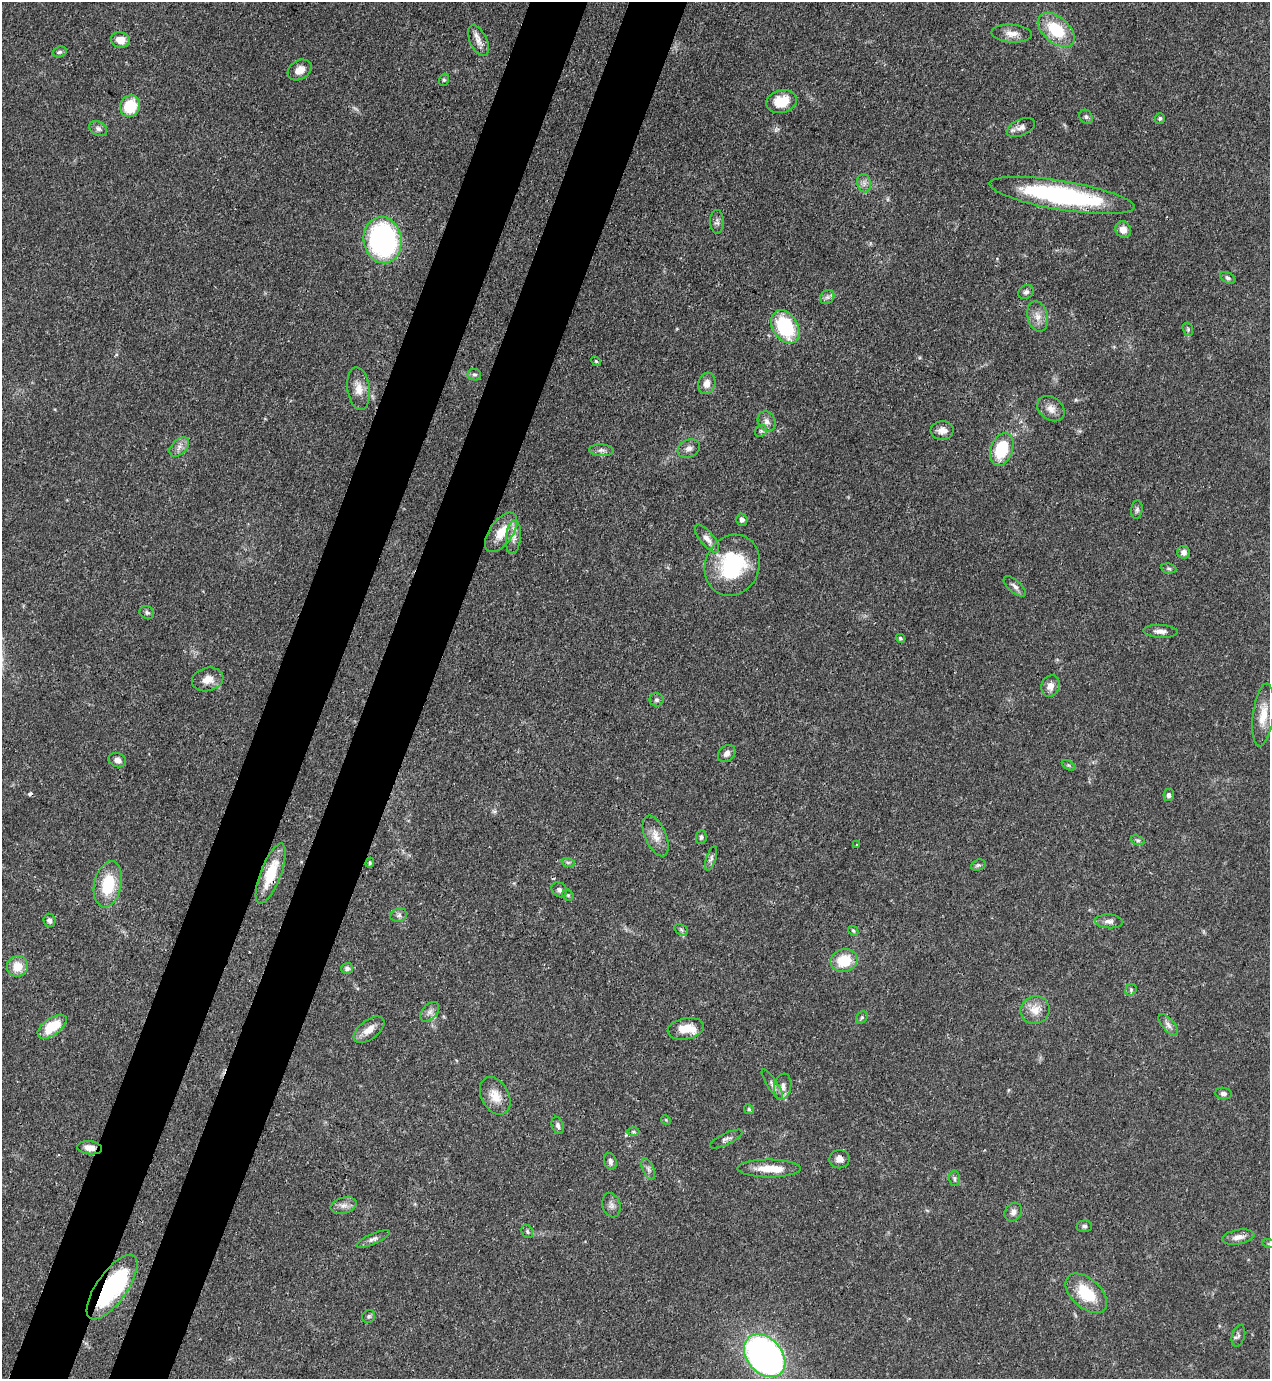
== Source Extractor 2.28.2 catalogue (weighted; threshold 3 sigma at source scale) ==
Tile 7 of 4 x 4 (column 3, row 2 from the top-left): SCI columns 2757-4024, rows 2793-4169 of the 5646 x 5587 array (HDU 1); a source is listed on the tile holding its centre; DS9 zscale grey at full resolution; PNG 1272 x 1381 px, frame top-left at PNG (2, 2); each listed source drawn as its Kron ellipse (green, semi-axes under 4 px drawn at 4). Shown black and unused: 9% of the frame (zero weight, under 3 of 4 exposures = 7% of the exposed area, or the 3 px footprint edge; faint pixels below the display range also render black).
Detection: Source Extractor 2.28.2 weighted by HDU 2 'WHT'; one run over the whole footprint, this tile lists its part. Background 0.071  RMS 0.0036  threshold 0.0161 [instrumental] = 3 sigma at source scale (4.5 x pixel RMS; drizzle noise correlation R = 1.50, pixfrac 1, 0.05/0.05 arcsec/px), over >= 5 px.
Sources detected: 117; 2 cosmic-ray / hot-pixel residue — neither listed nor drawn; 3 inside a brighter listed object's ellipse — not listed separately; the other 112 listed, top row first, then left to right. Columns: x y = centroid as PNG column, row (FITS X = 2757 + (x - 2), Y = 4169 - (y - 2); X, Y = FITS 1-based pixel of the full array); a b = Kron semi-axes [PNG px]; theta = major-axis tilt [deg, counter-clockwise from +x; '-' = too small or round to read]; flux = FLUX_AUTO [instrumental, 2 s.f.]
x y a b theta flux
1056 30 21 13 -40 16
1012 34 20 9 -3 3.3
120 40 9 7 -12 4.2
478 40 16 8 -64 2.7
59 52 7 5 17 0.69
300 70 13 9 31 2.9
444 80 6 5 - 0.6
781 102 16 11 14 9.1
130 106 11 10 - 12
1086 117 7 6 - 0.91
1160 118 5 5 - 0.64
1021 127 15 8 22 2.2
98 128 9 7 -30 1.3
864 183 9 6 -78 1.5
1062 195 73 14 -9 58
717 222 12 7 -89 1.4
1123 230 8 7 - 3.4
383 240 23 19 -81 68
1228 278 8 5 -29 0.79
1026 292 8 6 34 1.1
827 297 8 6 44 1.1
1038 316 15 10 -76 3.2
785 327 18 12 -59 24
1188 329 7 5 -71 0.6
596 361 5 4 - 0.48
474 375 7 5 -11 0.76
707 383 11 8 73 3
359 389 21 11 -82 4.4
1051 409 15 11 -36 3.1
767 421 10 8 -63 1.9
942 430 11 9 3 2.7
761 431 6 5 - 0.66
179 447 11 7 45 2
689 449 11 8 24 1.9
1002 449 17 11 70 17
601 450 12 6 -3 1.3
1137 510 9 5 82 0.89
742 520 6 5 - 1.2
501 532 22 11 55 7.1
513 537 17 7 84 2.6
707 539 17 7 -51 2.4
1184 552 6 6 - 1.5
732 565 31 27 66 29
1169 568 8 5 -7 0.68
1015 586 14 6 -41 1.5
147 613 7 6 - 0.84
1160 631 17 6 -3 2.1
900 638 4 4 - 0.6
208 679 16 11 13 3.7
1050 686 11 9 70 2.7
657 700 7 7 - 0.96
1263 715 31 10 83 6.7
727 754 10 7 44 1.5
117 760 9 7 -23 1.6
1068 765 7 4 -31 0.55
1169 795 6 5 - 0.94
656 836 21 10 -67 4.3
701 837 7 5 81 0.76
1138 840 7 4 -18 0.59
857 845 3 3 - 0.36
711 858 12 5 72 1.1
568 862 7 4 -19 0.66
370 863 5 4 - 0.49
978 865 7 5 19 0.74
271 874 32 10 69 12
108 884 23 13 78 15
559 890 8 7 - 1.3
568 895 6 5 - 0.57
399 915 8 6 15 1.2
49 920 7 6 - 1
1109 921 14 7 -4 1.7
681 930 7 5 -32 0.73
853 931 5 4 - 0.5
844 961 13 11 15 11
17 966 10 10 - 5.9
347 968 6 5 - 1.1
1131 990 6 5 - 0.65
1035 1010 15 13 28 4.6
430 1012 11 7 48 1.7
862 1017 7 5 55 0.65
1168 1025 13 6 -50 1.6
52 1027 17 8 35 10
686 1029 18 10 10 5.8
369 1030 18 9 37 4
772 1084 18 5 -57 1.6
783 1087 13 8 80 2.4
1223 1093 8 5 -8 1.2
495 1096 20 13 -61 5.5
749 1109 5 4 - 0.48
666 1120 5 4 - 0.43
558 1125 9 6 -72 1.1
633 1132 6 4 -1 0.65
726 1139 18 6 26 1.4
90 1148 12 6 -7 3
839 1159 10 9 - 1.9
610 1161 9 6 -71 1.2
769 1168 32 9 0 7
648 1169 11 5 -67 1.2
954 1178 7 6 - 0.81
344 1205 13 8 15 2.1
611 1205 12 9 -74 1.8
1013 1212 10 8 54 1.7
1084 1226 7 6 - 0.92
527 1231 7 5 -62 0.81
1238 1237 16 7 9 2.6
373 1239 18 5 24 1.5
1269 1244 7 4 -18 0.57
112 1287 38 15 54 43
1086 1293 25 14 -42 14
369 1316 7 6 - 0.77
1238 1336 11 6 73 1.1
765 1356 24 17 -48 170
Overlapping masked pixels (flux is a lower limit): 4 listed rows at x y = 1062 195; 271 874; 90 1148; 112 1287
Isophote crosses this tile's border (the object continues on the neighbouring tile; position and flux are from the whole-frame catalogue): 1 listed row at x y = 1269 1244